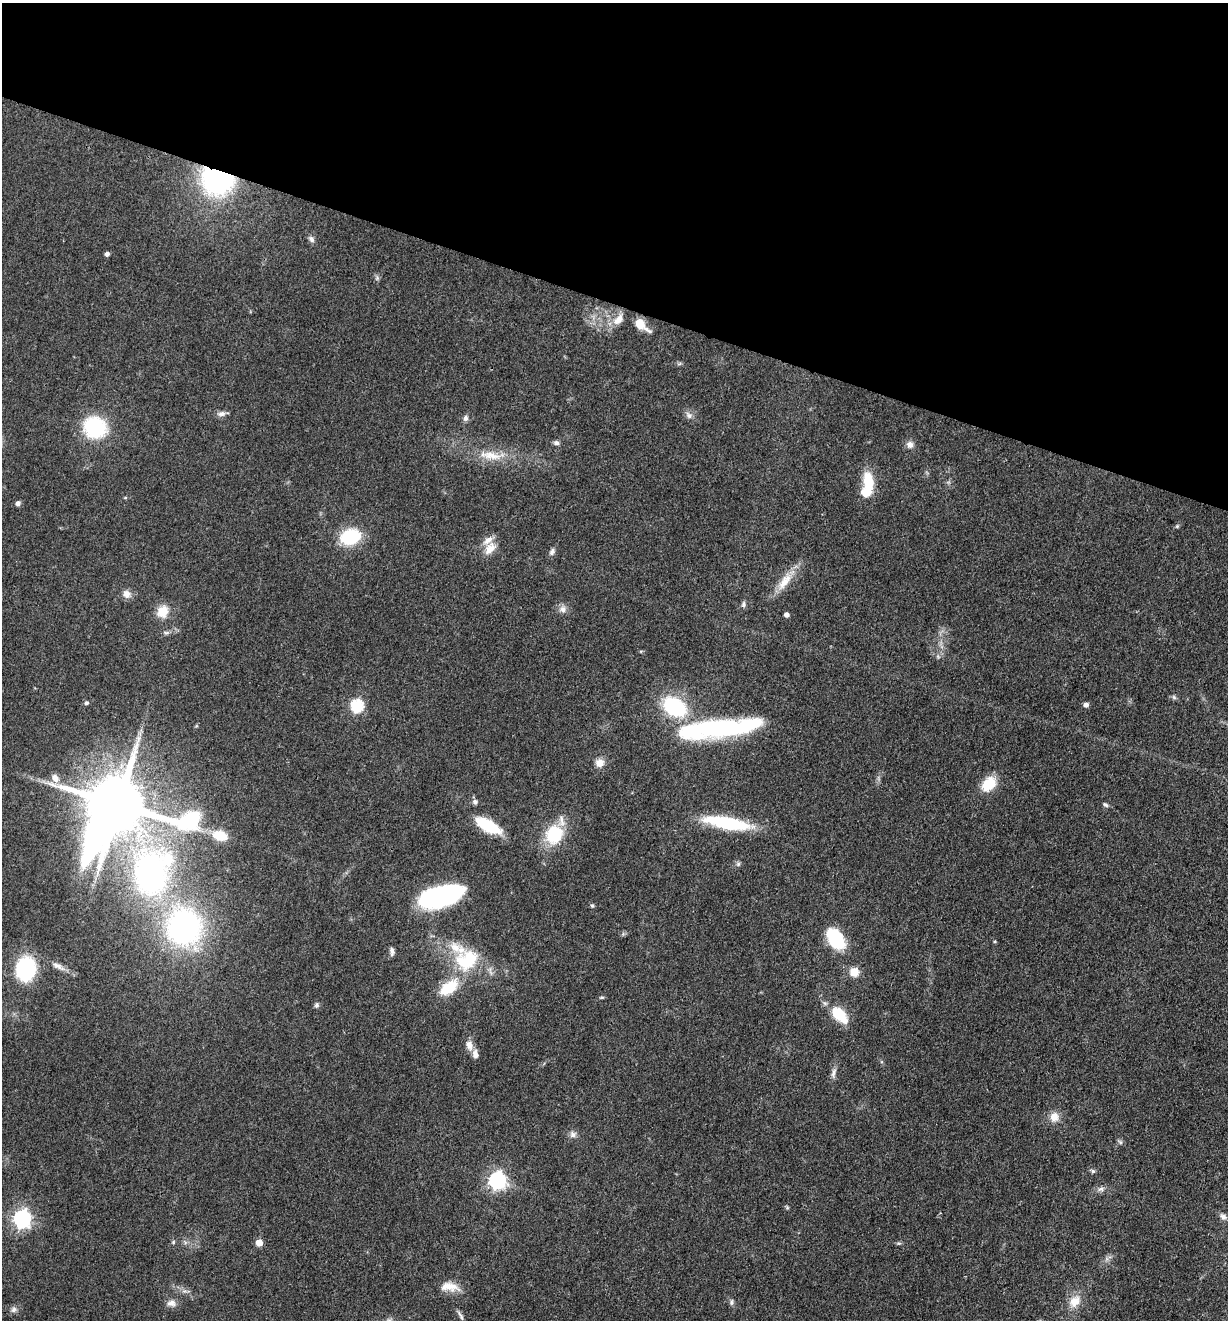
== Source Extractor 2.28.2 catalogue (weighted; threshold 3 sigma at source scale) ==
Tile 2 of 4 x 4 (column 2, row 1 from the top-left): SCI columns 1485-2710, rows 3956-5273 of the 5294 x 5274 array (HDU 1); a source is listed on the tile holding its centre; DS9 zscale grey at full resolution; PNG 1230 x 1322 px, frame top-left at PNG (2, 3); no overlay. Shown black and unused: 23% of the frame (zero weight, under 3 of 4 exposures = <1% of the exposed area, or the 3 px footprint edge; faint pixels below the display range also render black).
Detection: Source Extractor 2.28.2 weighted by HDU 2 'WHT'; one run over the whole footprint, this tile lists its part. Background 0.0742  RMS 0.0056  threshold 0.025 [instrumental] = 3 sigma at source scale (4.5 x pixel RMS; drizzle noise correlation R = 1.50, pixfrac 1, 0.05/0.05 arcsec/px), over >= 5 px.
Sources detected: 87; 5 inside a brighter object's white glare — not listed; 6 inside a brighter listed object's ellipse — not listed separately; the other 76 listed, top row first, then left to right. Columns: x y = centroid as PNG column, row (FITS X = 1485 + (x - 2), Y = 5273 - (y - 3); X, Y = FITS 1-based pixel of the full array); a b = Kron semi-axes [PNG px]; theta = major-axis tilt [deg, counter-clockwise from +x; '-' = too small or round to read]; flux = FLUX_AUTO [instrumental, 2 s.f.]
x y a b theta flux
217 178 22 20 -32 130
311 239 9 7 -56 2
107 254 4 4 - 1.8
377 278 5 5 - 1.1
619 319 18 10 52 6.6
641 325 18 9 -42 9.4
221 414 12 7 9 2.4
689 415 11 8 -51 2.5
465 418 8 6 79 1.8
95 427 19 17 -23 49
556 443 7 6 - 1.7
910 445 9 9 - 2.8
490 455 34 11 -9 13
868 481 20 11 -81 16
18 503 5 4 - 2.2
1177 526 6 5 - 0.78
350 537 15 11 12 43
490 548 20 12 50 7.1
552 552 10 6 60 2
784 581 30 11 56 10
127 594 10 9 - 3.8
743 604 8 6 89 1.5
563 609 11 9 7 3.2
162 611 14 12 64 9.7
786 615 4 4 - 2.3
166 632 11 4 -4 1.5
1174 697 7 5 -45 1.1
86 703 6 5 - 1.1
1086 705 6 6 - 1.8
357 706 6 6 - 64
674 707 20 13 -31 55
720 728 62 20 5 79
600 763 11 10 - 4.4
55 778 10 8 -58 3.8
989 784 19 14 47 13
475 802 8 7 - 1.6
118 805 15 9 -21 4500
1105 805 7 5 -22 1.3
189 820 61 17 -2 78
727 823 55 13 -10 38
487 825 27 11 -29 25
554 834 17 16 - 28
738 864 6 6 - 1.2
151 874 54 39 -85 160
442 896 37 16 16 100
592 905 5 5 - 0.79
184 927 32 29 -82 140
836 939 20 13 -57 35
392 951 11 5 -85 1.8
467 960 32 23 30 30
58 966 20 7 -28 4
26 969 17 14 84 60
854 972 9 9 - 7
449 987 21 11 36 21
602 997 7 3 1 0.75
317 1005 8 6 68 1.2
839 1015 17 9 -44 24
469 1045 12 8 -73 4.2
833 1073 14 6 77 2.5
1054 1117 11 10 - 6
573 1134 9 8 - 2.4
1120 1142 7 5 -59 1.1
1093 1171 7 5 -17 1.1
497 1181 7 7 - 200
1101 1189 9 6 14 2
1223 1217 10 7 -50 2.2
22 1219 7 7 - 220
173 1242 5 5 - 0.77
259 1243 5 5 - 8.5
449 1287 26 11 -7 8.3
1075 1301 18 13 54 8
731 1302 9 5 80 1.2
171 1303 13 9 -1 3.2
14 1309 9 7 46 1.9
460 1315 14 4 -62 1.5
389 1320 7 5 -28 1.4
Overlapping masked pixels (flux is a lower limit): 1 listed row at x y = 217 178
Isophote crosses this tile's border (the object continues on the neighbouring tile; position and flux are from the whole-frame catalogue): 1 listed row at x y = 389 1320